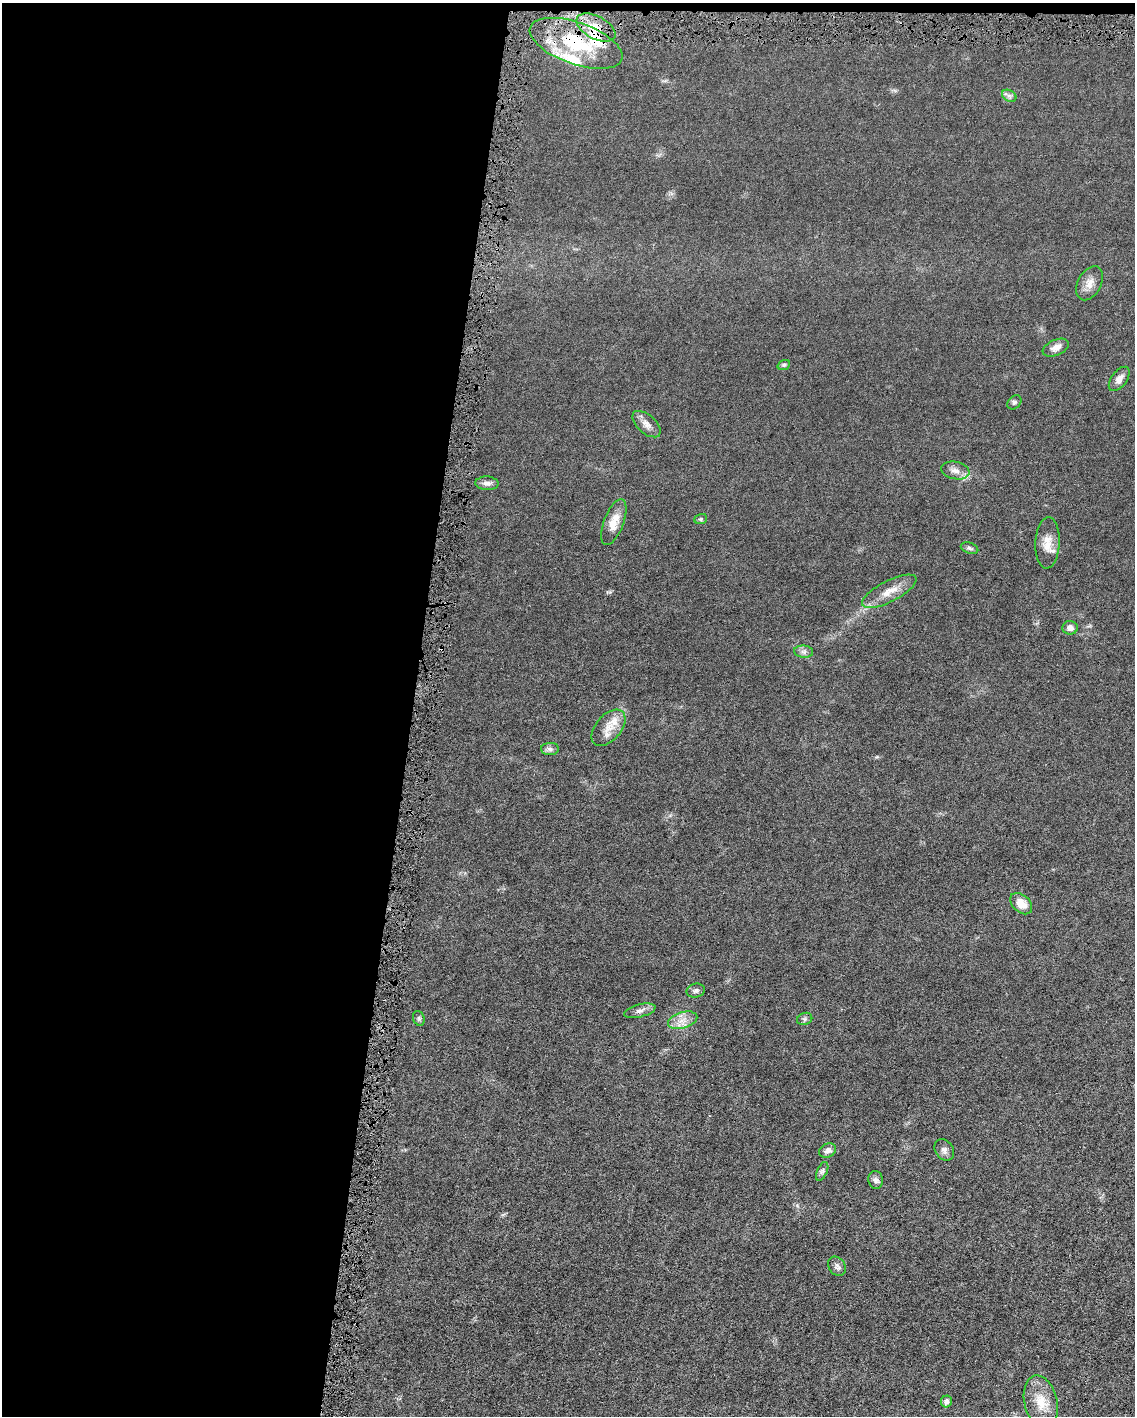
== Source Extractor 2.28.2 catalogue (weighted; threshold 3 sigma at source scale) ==
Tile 1 of 4 x 3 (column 1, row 1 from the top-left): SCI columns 2-1134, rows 2935-4348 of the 4532 x 4563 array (HDU 1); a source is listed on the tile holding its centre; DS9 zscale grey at full resolution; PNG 1137 x 1418 px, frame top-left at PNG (2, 3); each listed source drawn as its Kron ellipse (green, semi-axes under 4 px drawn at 4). Shown black and unused: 37% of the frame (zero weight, under 4 of 8 exposures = <1% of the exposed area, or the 3 px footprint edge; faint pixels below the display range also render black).
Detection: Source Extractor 2.28.2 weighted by HDU 2 'WHT'; one run over the whole footprint, this tile lists its part. Background 0.0155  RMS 0.0022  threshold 0.00912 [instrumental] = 3 sigma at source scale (4.09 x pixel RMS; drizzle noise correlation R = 1.36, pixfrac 0.8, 0.05/0.05 arcsec/px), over >= 5 px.
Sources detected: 37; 1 cosmic-ray / hot-pixel residue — neither listed nor drawn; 3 inside a brighter listed object's ellipse — not listed separately; the other 33 listed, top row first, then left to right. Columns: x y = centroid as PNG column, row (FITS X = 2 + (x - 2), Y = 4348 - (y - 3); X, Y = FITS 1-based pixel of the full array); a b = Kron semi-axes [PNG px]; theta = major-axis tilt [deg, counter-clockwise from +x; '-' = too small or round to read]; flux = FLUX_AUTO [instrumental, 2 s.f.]
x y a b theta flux
596 28 21 11 -28 3.3
576 43 49 21 -19 14
1009 96 7 5 -30 0.54
1089 283 18 11 63 1.8
1056 348 14 7 24 1.2
784 365 6 4 21 0.32
1119 379 14 7 54 1.4
1014 402 8 6 44 0.43
646 424 17 9 -41 1.4
955 470 14 8 -12 1.2
487 483 12 7 -3 0.88
701 519 6 5 - 0.33
614 522 24 10 69 3
1048 543 26 12 87 2.8
970 548 9 5 -19 0.43
889 591 30 10 27 3.1
1070 628 7 6 - 0.98
804 652 9 6 -6 0.69
608 728 21 12 49 2.8
550 749 9 6 -2 0.63
1021 904 13 8 -43 2.5
696 991 9 7 14 0.62
640 1011 16 6 14 0.95
419 1018 7 5 -70 0.41
805 1019 8 6 21 0.48
683 1020 15 8 17 1.9
944 1150 11 9 -56 0.86
828 1151 9 6 30 0.87
822 1171 10 5 65 0.47
876 1180 9 7 -81 0.63
837 1266 10 8 -55 0.71
946 1401 6 5 - 0.84
1041 1402 27 16 -77 4.1
Overlapping masked pixels (flux is a lower limit): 2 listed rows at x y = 596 28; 576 43